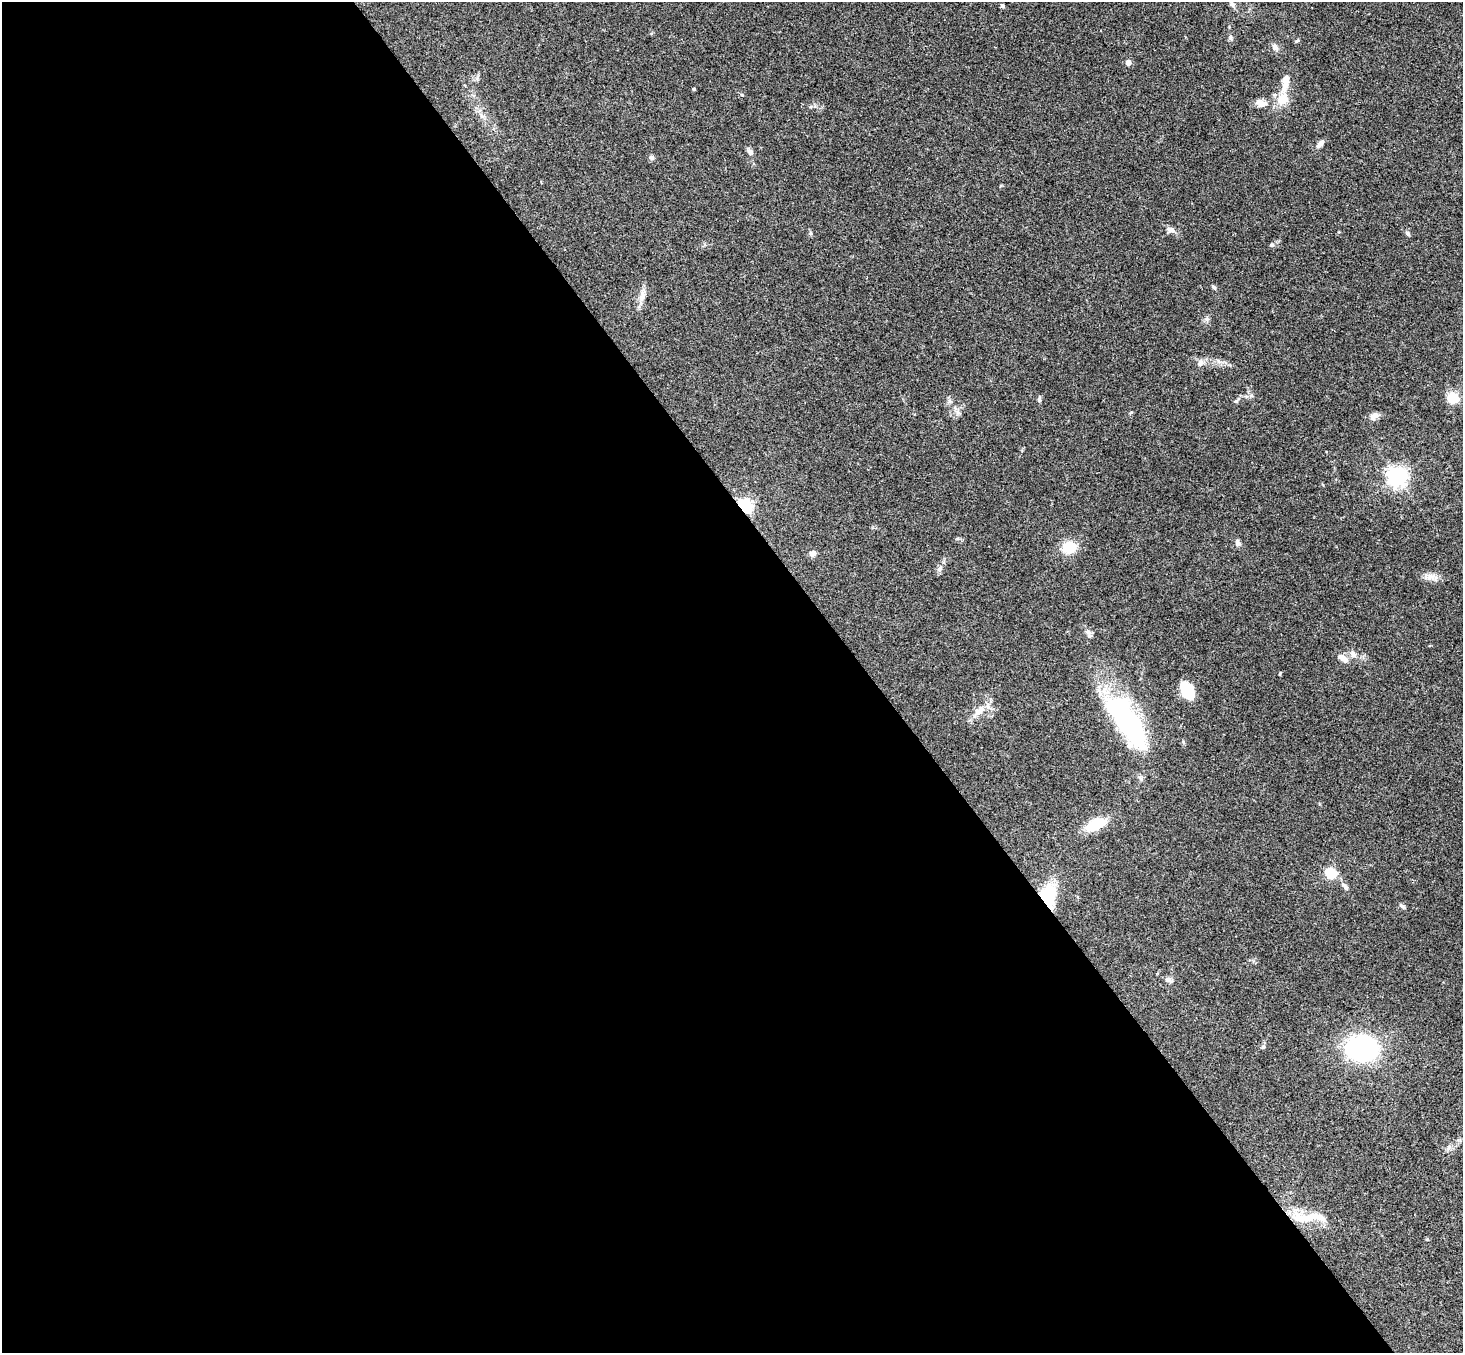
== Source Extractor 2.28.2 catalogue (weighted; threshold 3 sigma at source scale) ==
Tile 9 of 4 x 4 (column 1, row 3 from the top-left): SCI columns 54-1514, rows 1682-3032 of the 5946 x 5927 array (HDU 1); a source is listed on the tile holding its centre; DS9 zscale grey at full resolution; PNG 1465 x 1355 px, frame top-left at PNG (2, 2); no overlay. Shown black and unused: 60% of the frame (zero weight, under 3 of 4 exposures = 6% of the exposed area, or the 3 px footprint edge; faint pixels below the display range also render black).
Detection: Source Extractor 2.28.2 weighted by HDU 2 'WHT'; one run over the whole footprint, this tile lists its part. Background 0.208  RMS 0.0083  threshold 0.0373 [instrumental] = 3 sigma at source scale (4.5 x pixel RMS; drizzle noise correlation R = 1.50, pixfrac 1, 0.05/0.05 arcsec/px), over >= 5 px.
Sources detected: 49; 1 inside a brighter object's white glare — not listed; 1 inside a brighter listed object's ellipse — not listed separately; the other 47 listed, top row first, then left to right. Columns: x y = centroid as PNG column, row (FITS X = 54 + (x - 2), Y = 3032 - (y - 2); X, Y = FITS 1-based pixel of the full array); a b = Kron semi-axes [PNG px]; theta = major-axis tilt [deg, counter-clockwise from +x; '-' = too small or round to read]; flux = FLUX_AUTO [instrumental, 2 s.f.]
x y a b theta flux
1232 4 9 6 -44 2.2
1002 6 5 4 - 1.6
1231 37 7 4 -90 1.5
1298 41 6 4 33 1.1
1275 47 9 7 -60 3.7
1128 62 4 4 - 8.1
1285 83 23 8 83 9.6
694 89 4 3 - 0.94
1282 99 14 12 54 13
1261 103 16 10 -17 6.8
1320 144 11 5 48 4.2
750 152 8 6 -57 3
651 157 7 6 - 1.9
1171 230 11 7 -22 3.6
1408 233 7 5 -46 1.7
1272 245 6 5 - 1.6
1214 287 7 4 -39 1.4
642 298 11 8 47 4.7
1200 363 11 8 31 3.7
1453 398 13 12 - 13
1039 399 9 4 85 1.4
1236 401 6 5 - 1.3
1374 416 12 7 43 4.2
1397 477 7 6 - 440
745 506 6 5 - 210
1238 543 8 6 -70 2.8
1069 547 12 10 17 23
812 553 8 7 - 3
939 569 9 5 49 2.5
1429 577 11 7 68 4.2
1088 632 9 7 -75 3.1
1353 654 10 7 -60 3.6
1343 658 14 7 -36 6.9
1187 691 16 10 -66 28
978 712 14 9 26 6.8
1128 722 70 24 -56 130
1095 824 19 9 26 30
1331 873 5 5 - 74
1345 887 11 5 -56 2.7
1048 894 23 19 -86 30
1402 906 8 4 -45 1.6
1168 980 8 6 -23 3.6
1263 1047 6 5 - 1.3
1361 1048 24 18 -8 140
1448 1148 7 4 -89 1.8
1305 1218 37 11 -1 19
1427 1239 5 4 - 1
Overlapping masked pixels (flux is a lower limit): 2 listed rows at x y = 745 506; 1048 894
Unlisted compact peaks at least as high as the median listed source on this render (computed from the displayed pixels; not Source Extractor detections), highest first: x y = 1251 395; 742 95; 1207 319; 811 233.